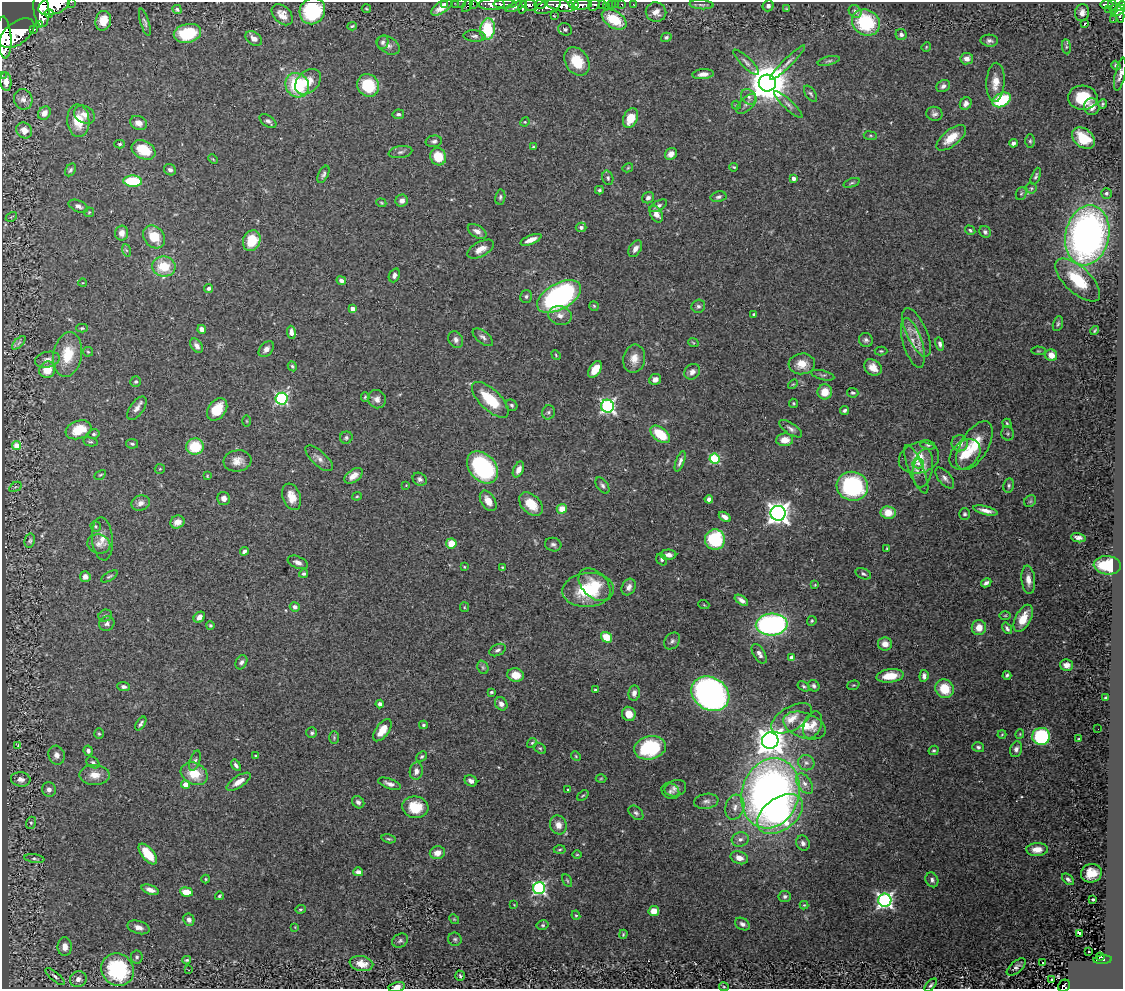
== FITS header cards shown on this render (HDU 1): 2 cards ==
NAXIS1  =                 1121
NAXIS2  =                  987

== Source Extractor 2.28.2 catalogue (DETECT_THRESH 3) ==
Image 1121 x 987 px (HDU 1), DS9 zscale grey, 1 PNG px = 1 image px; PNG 1125 x 991 px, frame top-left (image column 1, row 987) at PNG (2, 2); each listed source drawn as its Kron ellipse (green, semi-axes under 4 px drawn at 4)
Background 1.11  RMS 0.034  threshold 0.103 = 3 sigma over >= 5 px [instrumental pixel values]
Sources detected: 443; all 443 listed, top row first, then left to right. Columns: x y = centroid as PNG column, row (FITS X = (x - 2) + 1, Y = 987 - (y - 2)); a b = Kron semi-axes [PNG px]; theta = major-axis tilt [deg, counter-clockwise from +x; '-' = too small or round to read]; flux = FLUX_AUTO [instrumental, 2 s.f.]
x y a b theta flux
71 2 2 2 - 36
444 3 3 2 - 21
456 3 2 2 - 13
462 3 2 2 - 15
473 3 3 2 - 33
492 4 13 6 1 2100
505 4 11 3 1 950
540 4 6 4 2 540
573 4 5 3 - 560
611 4 3 2 - 33
616 4 2 2 - 8.1
622 4 3 3 - 36
633 4 3 2 - 9.7
1107 4 7 3 0 250
54 5 16 9 19 6000
529 5 8 5 -23 950
561 5 14 5 -12 3900
582 5 10 5 4 1600
594 5 6 5 - 400
602 5 3 3 - 140
701 5 12 4 -4 6.6
467 6 7 3 57 140
516 6 11 4 23 430
768 6 5 5 - 6.9
1113 6 8 4 -70 310
1121 6 5 4 - 350
441 7 12 5 33 22
523 7 7 3 75 570
548 7 14 6 17 2000
607 7 3 3 - 71
41 9 18 8 -84 5600
177 9 5 4 - 4.8
366 9 5 3 - 2.4
786 9 4 4 - 2.5
1108 9 2 2 - 7.3
312 11 14 12 60 190
855 11 7 5 -44 7.1
1118 11 8 4 35 520
656 12 10 9 - 19
49 13 4 3 - 680
1082 13 8 7 - 14
1120 14 8 4 -79 450
282 15 12 8 -44 20
554 16 3 2 - 1.5
614 20 14 8 -32 88
1113 20 2 2 - 16
103 21 10 7 76 30
145 22 14 4 -73 6.4
866 23 14 12 -33 160
1084 24 3 3 - 67
40 25 4 3 - 35
352 26 5 3 - 2.7
34 29 3 3 - 120
487 29 11 7 81 130
565 29 7 6 - 5.5
17 33 20 11 37 6500
187 33 14 9 13 100
901 35 6 5 - 7.7
475 36 11 5 -4 7.4
4 37 21 7 -86 5300
666 37 5 4 - 5.6
254 38 9 6 -33 13
989 41 9 6 -3 7.3
383 42 7 6 - 6.2
388 45 12 8 -30 11
926 47 5 4 - 2.1
1066 47 7 4 -83 4
967 59 6 5 - 12
577 61 15 11 -57 63
829 61 11 4 14 5
746 62 17 5 -44 10
787 63 24 4 44 13
1116 66 5 3 - 4.6
703 74 11 5 5 12
1120 74 17 5 78 12
2 75 2 2 - 9.3
6 81 9 5 -84 15
308 82 15 10 45 29
995 82 20 9 87 28
767 83 8 8 - 7400
297 85 12 11 - 140
368 85 12 10 -56 84
943 86 7 5 31 8.1
811 94 9 5 -56 5
749 97 9 6 -47 9.2
1083 98 15 12 -4 79
23 99 10 9 - 11
1002 100 9 6 27 130
746 104 12 6 46 10
966 104 6 5 - 9.8
1102 104 4 3 - 3.1
736 105 5 3 - 2.1
788 105 19 5 -43 10
1092 107 8 8 - 16
44 113 7 5 51 14
398 114 6 4 11 5.3
934 114 8 7 - 7.5
84 115 11 8 -30 16
630 118 10 7 67 41
78 121 16 11 -85 48
268 121 9 5 -34 7.5
525 122 5 4 - 2.4
139 123 9 6 -25 16
24 130 8 7 - 17
870 136 6 3 -8 2.7
951 138 18 8 39 44
1083 138 13 9 -38 68
434 141 8 5 5 6.9
1030 141 6 5 - 4.1
1013 143 4 4 - 6.9
120 144 5 4 - 3.4
533 147 3 3 - 2.4
144 150 12 8 -28 60
400 152 12 6 10 8.5
671 154 6 5 - 15
438 157 9 8 - 57
213 159 5 3 - 2.1
734 167 4 3 - 2.8
628 168 5 4 - 2.5
70 170 7 5 57 5.4
170 170 6 5 - 7.8
323 174 9 5 63 5.9
1036 176 9 4 69 5.1
608 178 7 5 -73 5.4
793 178 4 4 - 9.9
133 181 9 5 -3 100
852 183 8 4 21 3.7
1031 188 5 5 - 3.9
599 190 4 3 - 3.6
1021 193 7 5 68 4.3
1106 193 5 5 - 5.6
500 197 7 5 80 5
719 197 8 5 12 6.3
648 198 6 5 - 7.9
402 201 6 6 - 13
381 203 5 4 - 2.6
78 206 10 5 -22 9.7
658 206 9 5 29 7.6
89 212 5 5 - 2.5
656 214 9 6 -63 17
11 217 6 2 32 2.3
581 227 5 4 - 6.2
970 230 5 4 - 4.1
477 231 10 6 -32 13
985 232 6 5 - 6
122 233 7 6 - 15
1087 235 30 22 78 1100
154 237 12 9 -52 56
531 240 11 4 22 19
252 241 10 8 70 62
481 249 15 7 27 23
635 249 9 6 56 12
126 250 6 4 -71 3.2
164 266 12 10 -7 67
394 275 7 5 67 7.9
1078 280 28 13 -43 97
341 281 5 4 - 7.5
83 283 4 3 - 1.5
209 288 4 4 - 5.6
526 296 6 5 - 5
559 296 24 13 29 500
594 306 5 4 - 2.9
698 306 7 6 - 6.1
352 309 4 4 - 16
754 314 3 3 - 4.8
560 315 12 9 -15 15
1058 324 8 4 72 4.3
82 328 6 4 1 3.1
202 329 4 4 - 14
1095 331 5 3 - 2.5
291 332 6 4 -82 11
917 332 26 10 -65 31
483 337 12 6 -38 8.3
456 340 9 7 -61 8.8
866 340 7 7 - 7.1
693 342 5 3 - 2.3
19 343 8 3 45 4.1
913 343 26 9 -73 30
940 344 7 4 -78 7.8
197 346 8 5 -55 10
266 349 9 6 49 11
881 351 6 4 -1 3.1
1038 351 7 3 -5 2.2
88 352 5 4 - 2.9
68 354 22 14 81 71
556 355 5 3 - 2.4
1051 355 6 6 - 22
634 359 14 11 80 26
47 360 12 7 13 13
802 364 13 10 4 33
292 366 5 4 - 3.8
873 367 9 7 -35 21
595 369 9 5 55 41
47 370 8 7 - 41
692 372 8 7 - 11
823 375 12 4 -14 5.7
655 379 6 5 - 12
136 382 5 5 - 4.7
793 384 5 3 - 2.9
825 392 7 7 - 36
853 393 5 4 - 4.2
365 397 5 3 - 3.1
282 399 6 6 - 380
377 399 9 8 - 13
490 400 23 10 -43 92
794 403 4 4 - 2.9
512 405 6 5 - 4.8
607 406 6 6 - 540
137 408 13 6 54 14
217 409 12 8 52 49
844 410 4 4 - 5
548 412 7 6 - 5.5
247 421 5 3 - 2.1
1007 423 5 3 - 2.6
791 429 13 5 -34 8.7
79 430 13 9 20 60
1008 433 7 6 - 4.1
94 434 6 4 13 4
660 434 11 6 -38 78
346 438 6 6 - 5.1
785 440 8 6 3 26
90 442 7 4 -9 3.9
960 443 8 8 - 18
132 444 6 4 -12 4.8
17 445 4 4 - 28
928 445 7 5 -10 4.3
974 446 27 13 59 68
195 447 9 8 - 79
965 454 17 12 43 43
319 458 17 7 -42 13
919 458 20 15 16 42
715 459 5 5 - 180
237 461 14 10 7 22
680 461 11 4 69 9.5
918 463 6 5 - 3.6
482 467 18 13 -48 280
923 468 19 10 80 24
160 469 5 5 - 2.7
518 469 8 5 64 15
916 469 26 7 -68 21
100 475 6 4 28 3
207 476 4 3 - 2.1
353 476 10 6 36 17
945 478 12 6 -51 11
420 479 7 6 - 8.1
406 485 2 2 - 1.6
602 486 9 5 -53 6.8
852 486 16 14 -15 280
1009 486 7 5 80 4.9
15 487 7 4 32 3.2
357 496 4 4 - 2.5
292 497 14 9 -71 28
224 498 6 6 - 11
709 499 4 4 - 10
488 501 11 7 -58 24
1030 501 6 5 - 4.1
141 503 9 7 18 13
531 504 14 9 -45 51
562 509 5 5 - 29
986 510 12 4 -14 14
778 513 7 7 - 1700
888 513 7 6 - 36
965 514 6 5 - 4.6
725 517 6 4 -32 11
177 522 7 6 - 16
96 526 6 5 - 3.5
1078 538 7 4 -11 8.8
102 539 22 10 -85 27
715 540 10 10 - 160
30 541 7 5 76 4.4
451 543 5 5 - 43
99 544 11 9 -14 14
553 545 8 6 -16 7
887 549 3 3 - 2.7
244 551 4 3 - 7.4
668 555 8 5 0 12
662 559 6 5 - 5.3
298 562 10 6 -23 10
1107 565 13 9 -5 91
464 567 4 3 - 2.4
502 567 3 2 - 2.1
304 574 4 4 - 4.5
863 574 8 5 -24 5.7
109 576 9 4 31 4.4
85 577 5 5 - 13
1028 580 14 7 -84 18
986 583 5 4 - 7.5
595 585 19 12 -47 46
815 585 3 3 - 1.9
629 587 9 6 61 11
588 590 26 17 4 120
741 600 7 4 -34 10
704 605 5 3 - 2
295 607 5 5 - 8.3
464 607 5 4 - 2.6
1005 615 5 3 - 2.6
105 616 7 6 - 5.3
199 617 6 4 45 14
1023 618 15 7 62 40
812 621 5 4 - 3.1
107 623 8 7 - 7.7
210 625 4 4 - 3.4
772 625 16 11 5 540
979 628 7 7 - 23
1007 628 6 4 -54 5.7
607 637 6 5 - 62
672 641 9 7 52 6.9
885 644 7 6 - 19
498 650 9 5 25 6.9
759 654 11 5 -58 12
792 658 4 4 - 22
241 662 7 5 60 6.6
1067 665 6 5 - 13
483 667 7 5 -69 4.3
516 675 8 7 - 25
1007 675 4 3 - 4.6
890 676 13 6 6 45
924 676 6 4 84 9.5
853 685 6 4 18 3
804 686 6 4 -31 4.5
814 686 6 5 - 5.8
123 687 6 4 -3 6.6
945 689 9 9 - 58
595 690 4 3 - 3.9
491 692 3 3 - 2.8
634 693 8 6 82 11
710 694 20 16 -32 940
1105 698 3 3 - 5.7
380 704 4 4 - 8.6
501 704 7 6 - 12
629 714 7 6 - 28
792 718 22 11 30 35
141 724 8 4 57 5.7
423 725 4 3 - 3.6
804 725 22 12 -19 48
813 725 14 8 69 18
1098 729 2 2 - 2.4
382 730 13 6 54 38
312 733 5 5 - 4.2
99 734 5 4 - 3.1
1002 734 4 4 - 2.4
1020 734 5 4 - 2.5
1041 736 9 8 - 220
334 738 6 5 - 3.7
1078 739 3 2 - 1.8
770 741 8 8 - 3000
532 743 5 4 - 3.4
18 745 4 2 - 1.4
978 747 6 5 - 5.5
540 748 7 4 -37 3.9
650 748 16 11 14 150
1016 749 8 6 70 9.1
934 750 5 4 - 4.4
88 751 5 4 - 6.4
57 755 9 8 - 13
256 756 4 3 - 2.7
576 756 5 4 - 2.7
422 757 6 4 43 3.5
195 761 10 5 71 6.8
93 763 7 5 -34 5.7
806 763 8 7 - 9.1
236 765 6 4 -55 6.3
416 771 9 6 82 11
194 774 14 10 -26 55
95 775 15 10 -1 30
601 778 5 3 - 2.2
21 779 10 7 -9 14
471 781 7 5 -31 10
239 782 14 5 33 25
186 784 4 4 - 27
389 784 12 5 -20 11
805 784 11 7 -56 14
675 788 11 8 17 11
49 790 7 7 - 12
568 790 3 3 - 2.1
670 791 9 7 -32 7.4
770 793 36 28 72 1500
583 795 6 3 38 2.7
706 801 12 7 8 11
358 802 7 5 -44 7.9
415 807 13 11 -7 60
735 807 13 9 74 18
636 813 8 6 -43 6.3
780 814 26 16 37 290
31 823 6 5 - 4.1
558 825 9 8 - 18
388 839 7 3 -14 3.5
740 839 8 7 - 10
803 843 8 6 -65 9.3
560 849 6 3 2 2.7
1037 849 11 6 2 21
437 853 7 6 - 21
148 854 12 6 -50 60
577 855 5 3 - 2.3
34 858 10 4 -7 4.5
739 858 9 6 -18 20
358 872 5 4 - 11
1091 873 10 9 - 32
206 879 4 4 - 2.7
1068 879 7 4 -40 7
567 880 7 3 -63 3
932 880 8 6 -63 7.7
539 888 6 6 - 430
150 890 9 4 -20 14
186 892 6 4 -7 36
219 896 4 3 - 3.2
785 896 6 5 - 6.1
1093 899 3 3 - 3
885 900 6 6 - 720
514 905 3 2 - 1.4
804 905 4 4 - 2.6
300 909 5 4 - 3.2
654 911 5 5 - 29
576 915 5 4 - 2.8
454 919 5 4 - 3
189 920 6 5 - 7.5
742 924 8 5 -30 7.6
543 925 6 5 - 4.8
139 927 11 6 -17 15
295 927 4 4 - 2
623 934 4 3 - 2.6
1080 934 3 3 - 23
455 939 7 6 - 5.4
400 941 8 6 28 6.1
65 947 9 7 89 17
1089 952 3 2 - 5
137 957 6 6 - 4.8
1100 957 4 2 - 53
187 960 4 3 - 3.2
1103 960 9 4 4 140
1043 962 3 3 - 48
361 964 12 7 -10 26
1016 967 11 5 41 7.8
118 970 17 15 -47 220
189 970 2 2 - 1.2
55 976 12 4 -41 6.9
460 976 5 4 - 5
78 979 8 7 - 13
1051 980 3 2 - 3.1
931 985 8 4 48 5
1064 986 6 5 - 71
397 987 8 5 10 15
724 987 5 4 - 2.6
At the frame edge (FLAGS 8, measured only in part): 19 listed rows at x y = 71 2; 444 3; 456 3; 462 3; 473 3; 492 4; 505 4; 54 5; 467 6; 1121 6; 41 9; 312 11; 4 37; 1120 74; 2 75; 6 81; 1064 986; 397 987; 724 987